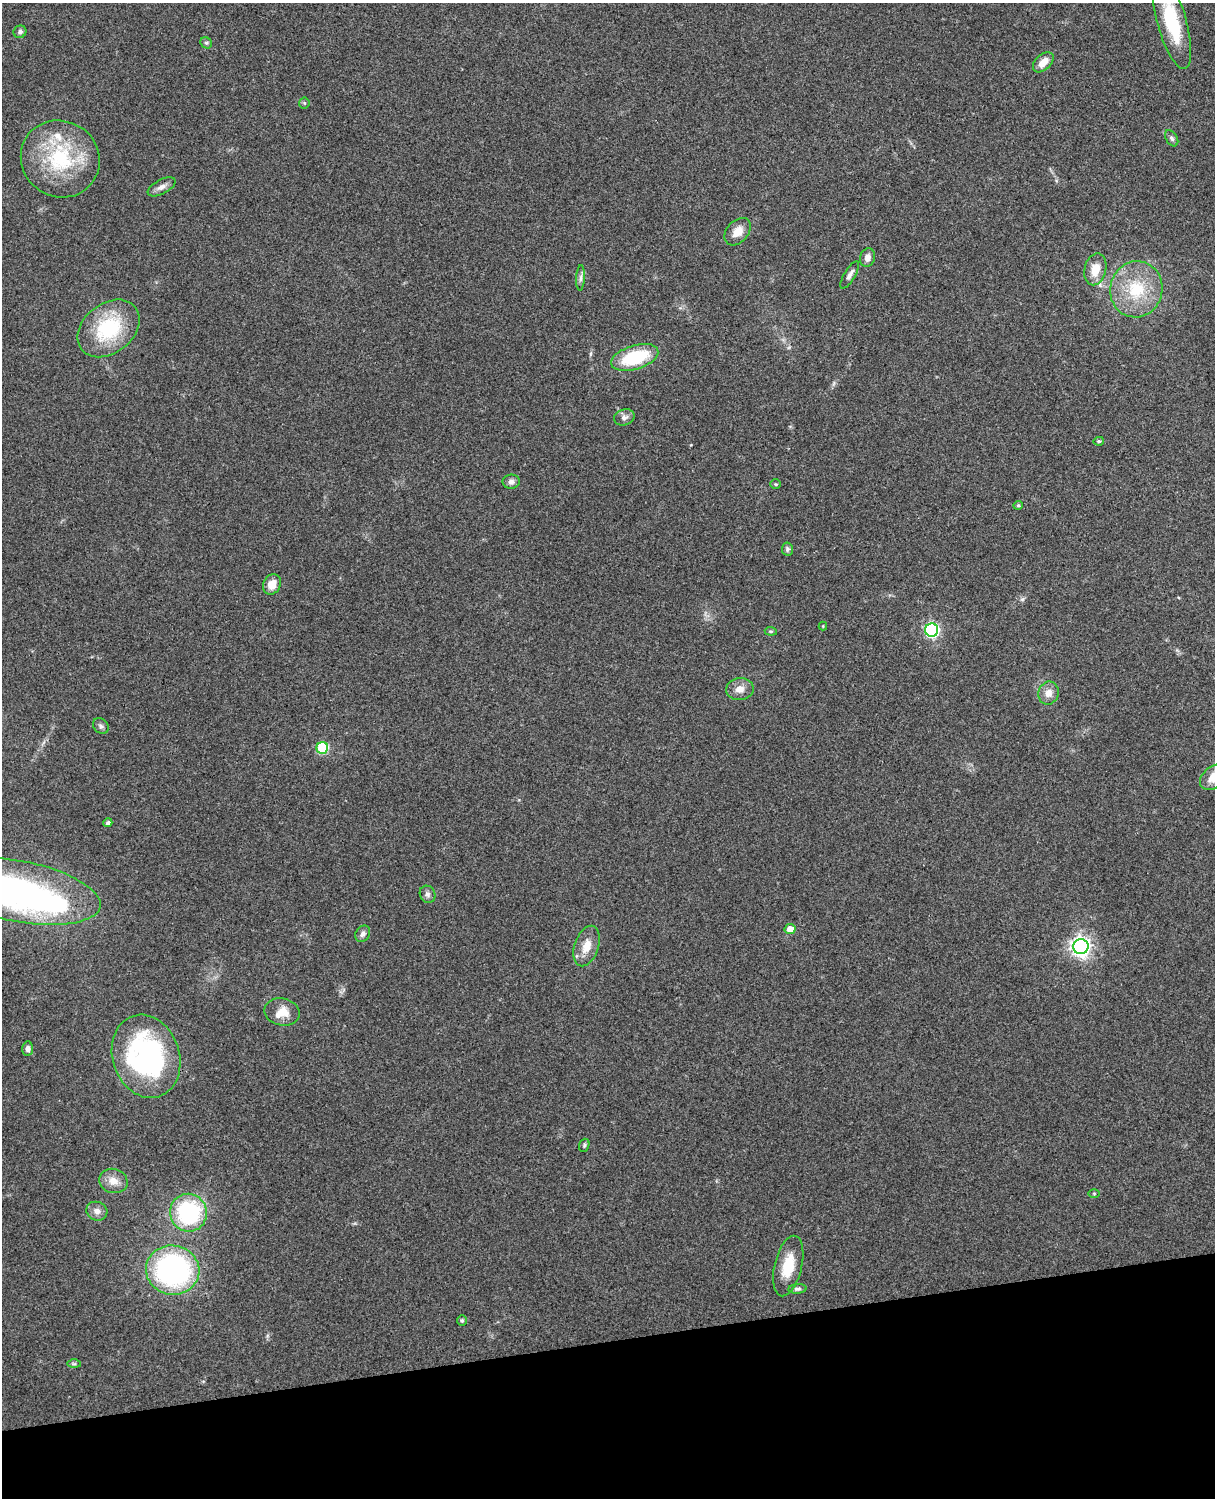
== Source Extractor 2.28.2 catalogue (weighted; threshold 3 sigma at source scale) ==
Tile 10 of 4 x 3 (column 2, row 3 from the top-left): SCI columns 1331-2543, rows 164-1659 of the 5089 x 4928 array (HDU 1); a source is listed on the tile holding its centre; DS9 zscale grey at full resolution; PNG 1217 x 1500 px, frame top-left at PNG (2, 3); each listed source drawn as its Kron ellipse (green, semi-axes under 4 px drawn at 4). Shown black and unused: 10% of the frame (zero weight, under 3 of 4 exposures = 6% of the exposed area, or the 3 px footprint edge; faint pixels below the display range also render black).
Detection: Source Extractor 2.28.2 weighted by HDU 2 'WHT'; one run over the whole footprint, this tile lists its part. Background 0.285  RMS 0.0092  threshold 0.0415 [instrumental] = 3 sigma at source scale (4.5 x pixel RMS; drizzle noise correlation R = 1.50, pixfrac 1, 0.05/0.05 arcsec/px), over >= 5 px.
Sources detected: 55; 1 inside a brighter object's white glare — neither listed nor drawn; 3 inside a brighter listed object's ellipse — not listed separately; the other 51 listed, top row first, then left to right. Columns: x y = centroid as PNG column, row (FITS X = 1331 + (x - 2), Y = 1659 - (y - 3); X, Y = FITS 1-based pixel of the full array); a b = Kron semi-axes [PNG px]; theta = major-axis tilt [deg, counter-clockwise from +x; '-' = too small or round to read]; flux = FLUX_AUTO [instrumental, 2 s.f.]
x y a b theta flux
1172 22 49 14 -74 58
20 32 6 6 - 2.6
206 43 6 5 - 1.7
1043 62 12 7 43 9.7
304 103 5 5 - 1.2
1172 138 9 5 -58 2.4
60 159 40 38 -33 77
162 187 15 7 28 4.9
738 232 16 10 48 11
867 258 9 7 73 5.7
1095 269 16 10 76 14
850 275 15 5 59 4
581 278 13 4 87 3
1136 289 28 26 76 45
109 328 34 24 38 65
635 357 24 12 17 51
624 417 10 8 19 4.1
1099 441 5 4 - 1.4
511 482 8 7 - 3.5
776 484 5 5 - 1.2
1018 505 5 4 - 1.3
787 549 6 5 - 2.1
272 584 10 8 62 10
823 626 4 4 - 0.82
932 630 6 6 - 190
771 631 6 4 -6 1.3
740 689 14 11 7 7.8
1048 693 11 10 - 8.1
101 726 8 7 - 2.6
322 748 6 6 - 62
1214 777 16 10 38 15
108 823 4 4 - 2.5
18 891 84 30 -11 340
428 894 9 7 -61 3.2
790 929 5 5 - 9.7
363 934 9 7 59 3.5
587 946 21 12 72 13
1081 947 7 7 - 490
282 1012 18 13 -13 13
28 1049 7 5 85 3.3
146 1056 42 33 -71 170
584 1145 7 5 70 1.5
113 1181 14 12 -15 9.8
1094 1193 6 4 0 1
97 1211 11 9 -23 5.5
188 1213 19 18 - 100
788 1266 31 13 76 24
173 1270 27 24 -9 200
797 1289 9 4 4 2.3
462 1321 5 5 - 1.4
74 1364 7 4 0 1.6
Isophote crosses this tile's border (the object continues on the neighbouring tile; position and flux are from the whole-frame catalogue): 3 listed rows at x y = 1172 22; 1214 777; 18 891